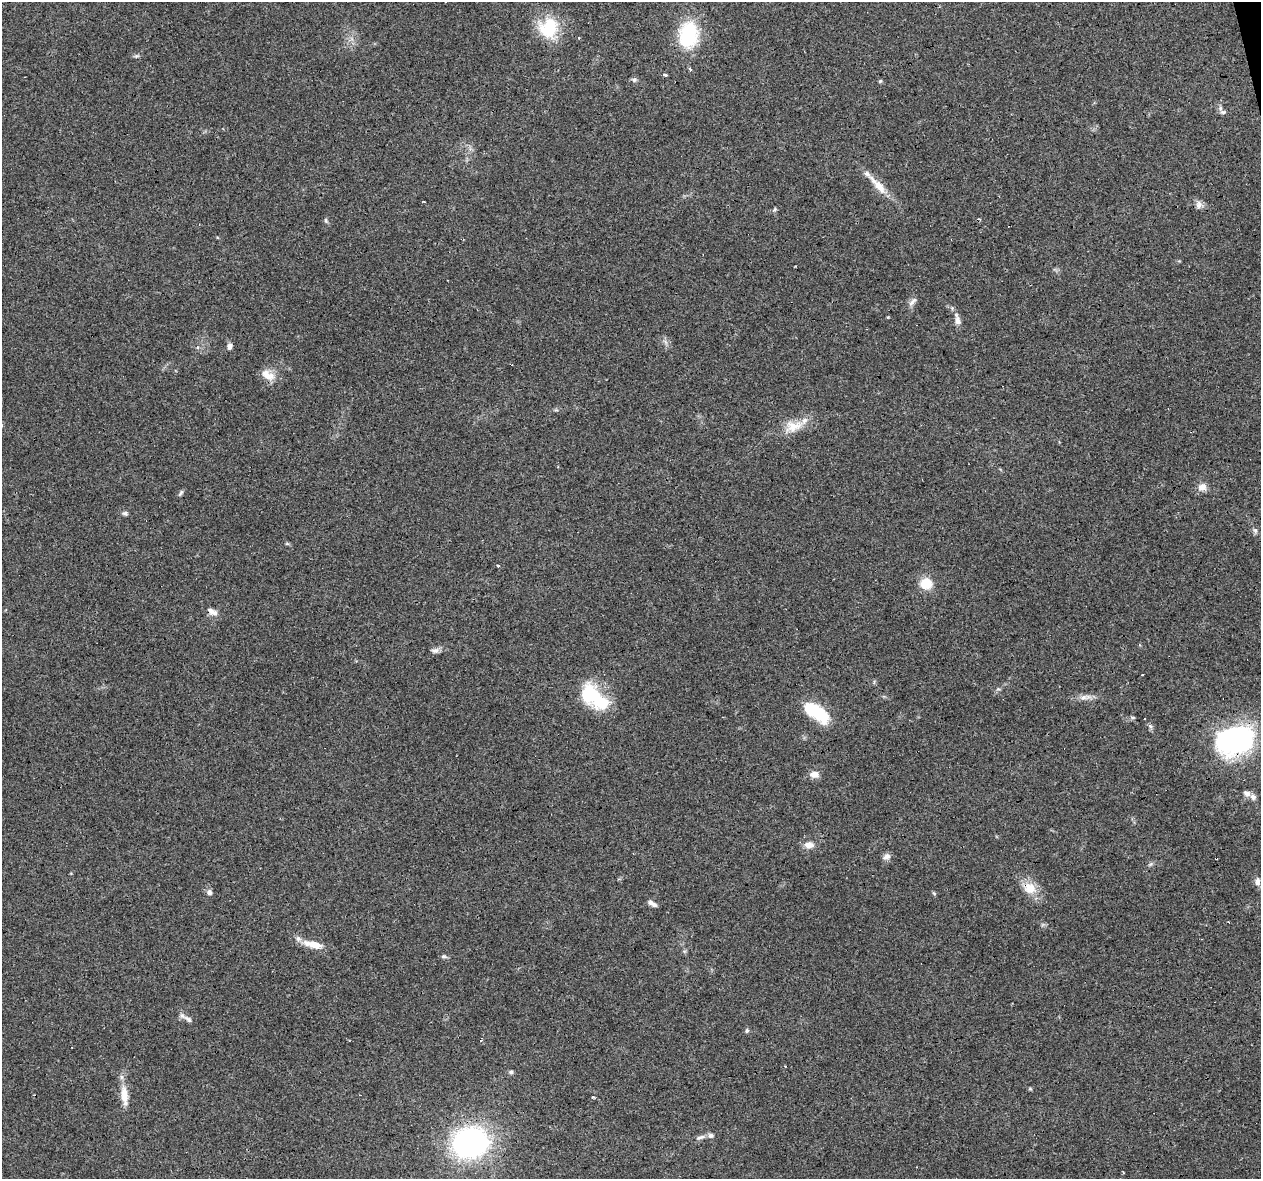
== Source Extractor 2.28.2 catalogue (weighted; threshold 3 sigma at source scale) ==
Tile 10 of 4 x 4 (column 2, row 3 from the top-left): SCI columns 1260-2518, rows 1261-2437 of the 5036 x 4824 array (HDU 1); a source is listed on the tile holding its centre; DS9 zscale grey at full resolution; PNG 1263 x 1181 px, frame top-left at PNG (2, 2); no overlay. Shown black and unused: <1% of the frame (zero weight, under 3 of 4 exposures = <1% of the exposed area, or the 3 px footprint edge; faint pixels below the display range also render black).
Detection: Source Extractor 2.28.2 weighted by HDU 2 'WHT'; one run over the whole footprint, this tile lists its part. Background 0.102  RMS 0.0062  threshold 0.0279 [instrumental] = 3 sigma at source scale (4.5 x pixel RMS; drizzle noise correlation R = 1.50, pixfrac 1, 0.0396/0.0396 arcsec/px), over >= 5 px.
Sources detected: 71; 3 inside a brighter object's white glare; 8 cosmic-ray / hot-pixel residue — not listed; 6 inside a brighter listed object's ellipse — not listed separately; the other 54 listed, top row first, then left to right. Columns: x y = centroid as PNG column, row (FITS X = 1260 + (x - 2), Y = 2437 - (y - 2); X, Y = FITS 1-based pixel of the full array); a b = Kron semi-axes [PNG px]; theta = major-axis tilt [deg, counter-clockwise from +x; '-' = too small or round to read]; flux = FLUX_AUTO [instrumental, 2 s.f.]
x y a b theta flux
549 28 25 21 78 27
688 35 30 21 80 39
579 38 3 2 - 1.2
136 56 6 5 - 0.99
690 69 4 3 - 1.1
665 75 3 3 - 7.9
634 80 6 5 - 1.3
880 81 5 4 - 0.73
1223 112 7 6 - 1.5
878 185 35 9 -47 10
1199 205 9 7 27 2.7
774 209 7 4 46 0.94
326 220 7 4 -71 1.1
913 301 16 4 43 2.2
957 320 15 7 -79 3.8
230 346 7 6 - 2.4
198 347 5 4 - 1.3
268 375 21 11 -29 7.1
793 426 26 15 11 12
1202 487 10 8 6 4.5
181 493 9 5 52 1.1
125 513 7 5 -9 1.3
1255 530 7 6 - 1.4
287 544 6 4 -1 0.77
498 566 3 3 - 0.81
926 583 11 10 - 14
212 612 16 8 -31 3.6
435 650 10 7 5 2.3
594 695 38 16 -56 28
1083 697 10 7 -6 3
816 712 28 12 -36 32
1132 718 7 4 0 0.99
1144 718 3 2 - 0.52
1150 726 7 4 -45 1.3
1236 738 45 27 24 100
814 774 11 8 -7 4.1
1247 793 10 7 -25 2.4
809 845 12 8 1 4.6
886 857 11 7 25 2.5
1257 881 10 7 84 2.7
1030 888 16 15 - 10
209 892 7 6 - 2.1
934 893 6 3 -20 0.75
655 905 9 6 -33 1.8
308 943 19 8 -7 6.2
444 956 8 5 -9 1.3
188 1019 14 6 -33 2.7
747 1031 6 5 - 0.95
511 1072 5 5 - 1.2
1030 1089 6 4 -1 0.72
124 1093 20 10 87 7.7
593 1097 4 3 - 0.68
700 1137 15 5 20 2.4
470 1143 19 16 7 220
Overlapping masked pixels (flux is a lower limit): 3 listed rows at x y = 212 612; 1236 738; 1030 888